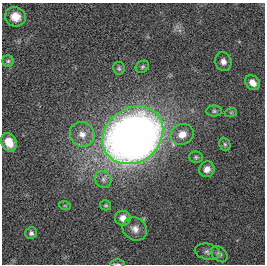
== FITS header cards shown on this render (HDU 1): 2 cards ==
NAXIS1  =                  263
NAXIS2  =                  262

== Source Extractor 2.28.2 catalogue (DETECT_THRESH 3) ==
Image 263 x 262 px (HDU 1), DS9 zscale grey, 1 PNG px = 1 image px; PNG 267 x 266 px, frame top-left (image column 1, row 262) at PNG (2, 3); each listed source drawn as its Kron ellipse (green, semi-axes under 4 px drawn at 4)
Background 0.00487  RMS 0.032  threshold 0.095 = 3 sigma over >= 5 px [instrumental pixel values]
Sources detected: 24; all 24 listed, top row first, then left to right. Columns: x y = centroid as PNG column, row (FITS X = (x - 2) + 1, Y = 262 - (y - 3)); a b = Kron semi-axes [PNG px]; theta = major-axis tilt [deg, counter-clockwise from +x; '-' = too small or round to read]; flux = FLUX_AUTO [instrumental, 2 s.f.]
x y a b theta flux
15 17 10 9 - 25
8 61 6 5 - 4.1
223 61 9 8 - 11
142 67 7 5 32 3.9
119 68 6 5 - 4.1
252 83 8 6 -47 16
214 111 7 5 0 4.2
231 112 6 4 19 2.7
82 134 13 11 -45 24
182 134 12 10 24 24
133 135 32 27 37 2100
9 142 9 7 -65 35
225 144 7 5 -69 4.1
196 157 6 5 - 3.9
207 169 8 7 - 13
103 179 9 7 -49 9.6
106 205 5 5 - 3.1
65 206 6 3 -19 2.4
123 218 7 7 - 19
135 229 13 11 -32 17
31 233 6 6 - 5.6
208 252 13 8 -12 9.5
219 254 9 7 -41 7
118 264 7 4 -1 3.2
At the frame edge (FLAGS 8, measured only in part): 1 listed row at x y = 118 264